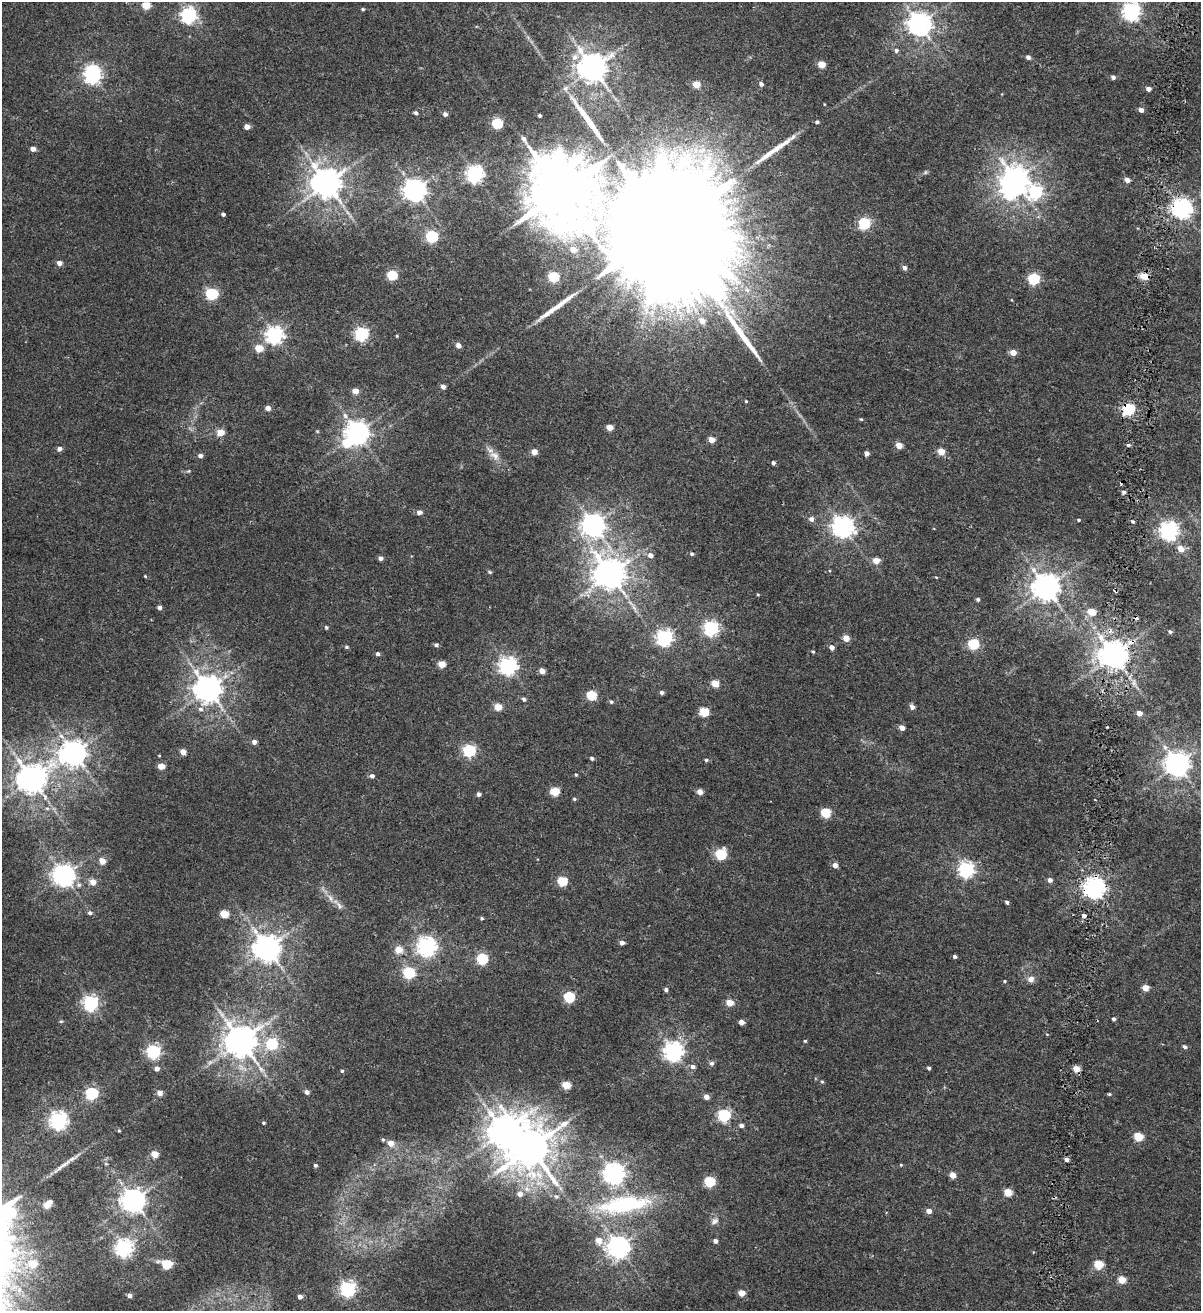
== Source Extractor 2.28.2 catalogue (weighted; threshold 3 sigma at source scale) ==
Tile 6 of 4 x 4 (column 2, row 2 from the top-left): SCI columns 1491-2689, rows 2633-3941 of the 5438 x 5254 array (HDU 1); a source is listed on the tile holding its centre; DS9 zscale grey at full resolution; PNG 1203 x 1313 px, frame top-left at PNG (2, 2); no overlay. Shown black and unused: <1% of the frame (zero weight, under 2 of 4 exposures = <1% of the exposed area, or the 3 px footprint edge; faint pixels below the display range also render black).
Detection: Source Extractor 2.28.2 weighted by HDU 2 'WHT'; one run over the whole footprint, this tile lists its part. Background 0.00679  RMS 0.0025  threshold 0.0113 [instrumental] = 3 sigma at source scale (4.5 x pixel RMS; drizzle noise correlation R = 1.50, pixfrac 1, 0.0396/0.0396 arcsec/px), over >= 5 px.
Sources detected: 244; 2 inside a brighter object's white glare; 3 cosmic-ray / hot-pixel residue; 3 long thin detections or spike segments (spike, bleed or trail) — not listed; the other 236 listed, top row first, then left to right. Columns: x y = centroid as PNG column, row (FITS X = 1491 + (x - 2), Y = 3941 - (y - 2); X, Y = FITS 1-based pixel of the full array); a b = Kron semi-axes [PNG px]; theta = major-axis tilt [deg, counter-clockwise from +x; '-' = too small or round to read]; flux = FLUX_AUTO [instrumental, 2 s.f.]
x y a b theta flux
146 5 5 5 - 4.8
363 9 4 3 - 0.29
1132 12 7 6 - 93
188 15 6 6 - 58
919 24 8 7 - 200
896 50 6 5 - 0.51
575 57 10 8 48 1.2
1028 57 4 4 - 0.83
821 64 5 4 - 3.9
593 68 9 8 - 340
93 75 7 7 - 83
1113 77 4 4 - 0.71
696 84 5 4 - 4.3
761 84 5 5 - 0.68
1148 89 4 4 - 1
824 104 4 3 - 0.14
1141 110 4 4 - 1.2
415 113 5 4 - 0.55
445 114 5 5 - 0.74
540 115 3 3 - 0.39
817 122 4 4 - 0.42
497 123 5 5 - 14
247 127 4 4 - 1.5
524 139 9 5 -61 0.78
33 149 5 4 - 1.4
925 172 7 5 61 0.32
475 174 6 6 - 77
1015 180 9 8 - 240
1127 180 4 4 - 1.4
327 183 9 9 - 380
415 190 7 7 - 170
561 191 19 17 -73 2000
1035 192 9 7 -17 32
1182 208 7 7 - 130
347 212 8 4 -53 0.59
223 214 4 3 - 0.53
864 223 6 5 - 23
663 228 52 27 -12 22000
432 237 6 5 - 24
573 249 5 5 - 2.1
59 263 5 4 - 1.3
904 268 5 5 - 0.77
392 275 5 5 - 14
1144 276 11 7 -14 2.1
553 277 5 5 - 14
1033 279 5 5 - 21
212 294 6 5 - 24
702 321 7 6 - 1.9
362 334 6 6 - 44
274 335 7 6 - 82
397 336 4 3 - 0.19
458 345 5 4 - 1.3
259 348 5 5 - 4.1
1013 353 5 4 - 2.3
443 387 5 4 - 0.99
355 391 5 5 - 2.1
746 401 3 3 - 0.21
268 408 4 4 - 1.4
1128 409 6 5 - 26
861 419 4 3 - 0.25
609 427 5 4 - 2.7
317 431 5 3 - 0.19
220 432 5 5 - 3.9
358 433 8 7 - 180
712 440 4 4 - 2.8
899 445 5 4 - 3.5
1128 445 5 4 - 0.48
60 449 5 4 - 1
941 451 5 4 - 4.2
534 452 4 4 - 2.1
866 453 4 4 - 0.92
494 455 15 10 -35 1.8
200 456 5 5 - 0.75
773 463 4 4 - 0.57
188 471 5 5 - 0.25
1124 492 4 4 - 0.56
419 512 5 5 - 1.1
811 519 5 5 - 0.98
1079 520 4 3 - 0.24
1133 521 4 3 - 0.36
593 525 8 7 - 170
843 527 8 7 - 140
1169 531 7 7 - 98
1181 549 5 5 - 2.8
692 554 4 4 - 0.37
650 555 6 5 - 1
381 558 4 4 - 0.86
876 561 5 4 - 3
489 572 6 4 -22 0.27
610 574 10 9 - 370
145 576 4 3 - 0.19
936 577 4 3 - 0.15
1046 587 8 8 - 290
758 595 4 3 - 0.19
978 599 4 4 - 0.45
159 607 4 4 - 0.71
634 608 10 5 -55 0.82
1091 612 5 4 - 5.1
326 627 4 4 - 0.3
711 628 6 6 - 54
1170 632 4 4 - 0.4
664 637 6 6 - 66
846 638 4 4 - 3.1
1101 638 11 7 -63 1.6
973 644 5 5 - 16
436 645 5 4 - 0.47
346 647 5 4 - 0.35
832 647 5 4 - 1.1
813 652 4 3 - 0.24
378 654 4 4 - 0.56
1113 655 8 7 - 360
442 664 5 4 - 4.1
508 666 7 7 - 84
542 671 4 4 - 2
1134 683 10 4 -90 0.62
715 684 5 4 - 4.6
208 689 8 8 - 280
662 693 4 4 - 0.68
591 695 5 5 - 12
524 699 6 4 -30 0.47
611 702 5 5 - 0.37
498 707 5 4 - 4.6
912 707 5 4 - 1
201 709 7 6 - 0.68
704 712 5 5 - 8.5
1139 713 4 4 - 1.8
902 728 4 4 - 1.7
254 742 4 4 - 1.1
469 750 6 5 - 30
183 752 4 4 - 2.3
74 753 9 8 - 230
159 756 4 3 - 0.17
592 758 4 4 - 0.45
706 760 5 4 - 0.34
1177 764 8 7 - 220
161 766 5 4 - 2.9
576 774 4 3 - 0.22
372 776 5 5 - 0.66
32 779 9 9 - 330
555 792 5 5 - 8
700 792 4 4 - 1.9
478 794 4 4 - 0.81
574 799 5 4 - 0.29
826 813 5 5 - 11
721 854 6 5 - 17
102 861 5 4 - 2.7
835 865 4 4 - 1.8
966 870 6 6 - 59
64 875 8 7 - 150
1050 880 5 5 - 0.85
562 881 5 5 - 11
93 882 5 5 - 2.6
79 885 7 6 - 0.72
1094 888 7 7 - 140
330 898 12 5 -67 0.97
1007 902 4 3 - 0.52
339 905 13 5 -54 0.91
90 913 6 5 - 0.54
224 914 5 5 - 5.8
1084 916 4 3 - 7.5
482 918 4 4 - 0.33
622 942 4 4 - 0.99
427 946 7 7 - 100
267 948 8 8 - 280
399 950 5 5 - 3.9
955 956 4 3 - 0.49
482 959 6 5 - 18
409 973 6 5 - 23
1031 979 8 8 - 1.1
1005 981 3 3 - 0.22
1146 988 4 4 - 3
666 990 4 4 - 0.5
569 997 5 5 - 16
91 1003 6 6 - 54
730 1003 5 4 - 3.5
1114 1019 4 4 - 0.46
61 1021 5 4 - 0.25
741 1022 4 4 - 1.4
241 1041 9 9 - 390
805 1041 4 4 - 0.25
272 1044 6 6 - 16
1185 1047 6 4 -33 0.47
153 1051 6 6 - 45
673 1051 7 7 - 110
712 1063 6 5 - 0.56
693 1067 6 5 - 0.8
929 1068 4 3 - 0.47
157 1069 5 5 - 1.2
1076 1069 5 4 - 3.5
342 1071 4 4 - 0.25
822 1082 5 4 - 0.28
566 1085 5 5 - 6
307 1092 4 4 - 0.84
92 1093 6 5 - 31
160 1093 5 5 - 1.4
1109 1094 5 4 - 0.25
706 1097 5 4 - 1.4
724 1115 6 5 - 30
58 1120 7 6 - 82
263 1123 4 3 - 0.26
741 1125 5 4 - 0.77
119 1131 4 4 - 0.22
503 1131 11 10 - 360
1139 1137 5 5 - 8.3
383 1139 5 4 - 0.27
391 1143 5 5 - 2.5
530 1148 14 11 57 690
155 1154 5 4 - 3.6
1067 1160 4 4 - 0.67
106 1164 5 4 - 0.29
64 1165 30 5 37 2
315 1165 4 4 - 0.39
901 1165 4 3 - 0.2
613 1173 7 7 - 140
953 1175 5 4 - 2.7
709 1181 5 5 - 15
1008 1192 5 5 - 5.5
520 1194 5 5 - 1.3
556 1196 7 6 - 0.52
134 1200 8 7 - 190
624 1204 60 18 8 23
47 1205 8 5 43 3.6
929 1211 5 4 - 1.6
714 1221 11 8 35 1
599 1240 6 6 - 2.4
715 1241 4 4 - 0.88
618 1247 7 7 - 150
124 1248 7 6 - 79
33 1263 8 6 10 5.1
167 1264 7 5 -15 9.6
1098 1264 5 5 - 8.8
1122 1280 5 4 - 4.4
348 1289 6 6 - 58
742 1293 5 4 - 2.3
130 1295 4 4 - 0.94
300 1297 4 4 - 0.89
Overlapping masked pixels (flux is a lower limit): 5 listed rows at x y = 1182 208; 1144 276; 1128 409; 1113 655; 1094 888
Isophote crosses this tile's border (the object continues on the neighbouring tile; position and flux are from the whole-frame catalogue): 1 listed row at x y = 1132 12